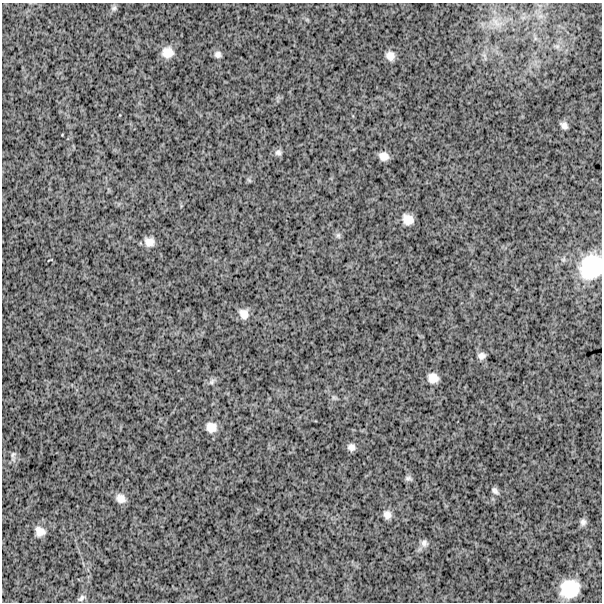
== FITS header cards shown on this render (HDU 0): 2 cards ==
NAXIS1  =                  600
NAXIS2  =                  600

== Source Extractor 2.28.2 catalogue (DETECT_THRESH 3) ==
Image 600 x 600 px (HDU 0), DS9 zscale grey, 1 PNG px = 1 image px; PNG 604 x 604 px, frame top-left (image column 1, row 600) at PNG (2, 3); no overlay
Background 1760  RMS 240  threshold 725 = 3 sigma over >= 5 px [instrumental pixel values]
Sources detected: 30; all 30 listed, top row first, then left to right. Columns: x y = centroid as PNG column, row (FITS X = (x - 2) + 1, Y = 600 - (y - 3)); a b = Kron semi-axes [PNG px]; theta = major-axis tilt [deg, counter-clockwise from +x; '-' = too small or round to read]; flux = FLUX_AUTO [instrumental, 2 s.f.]
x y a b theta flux
114 8 9 7 52 44000
496 22 11 4 -61 69000
557 46 7 5 0 44000
168 52 12 11 - 200000
218 54 8 8 - 66000
390 56 10 8 -59 120000
564 125 8 6 -42 71000
278 152 9 8 - 56000
384 156 8 7 - 120000
408 219 10 9 - 170000
338 235 8 6 -90 38000
149 242 10 9 - 130000
591 267 29 24 63 950000
244 314 11 10 - 140000
481 356 9 8 - 71000
433 378 9 8 - 150000
212 382 10 6 46 49000
334 398 7 4 -19 31000
211 427 11 10 - 160000
351 447 7 7 - 78000
13 456 15 6 85 55000
408 478 10 5 -6 41000
495 491 11 7 -43 58000
121 498 11 9 -31 130000
387 515 10 9 - 100000
583 522 9 7 85 60000
40 531 12 11 - 140000
424 543 10 9 - 74000
570 589 17 15 29 590000
81 598 12 6 41 53000
At the frame edge (FLAGS 8, measured only in part): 1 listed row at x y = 591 267